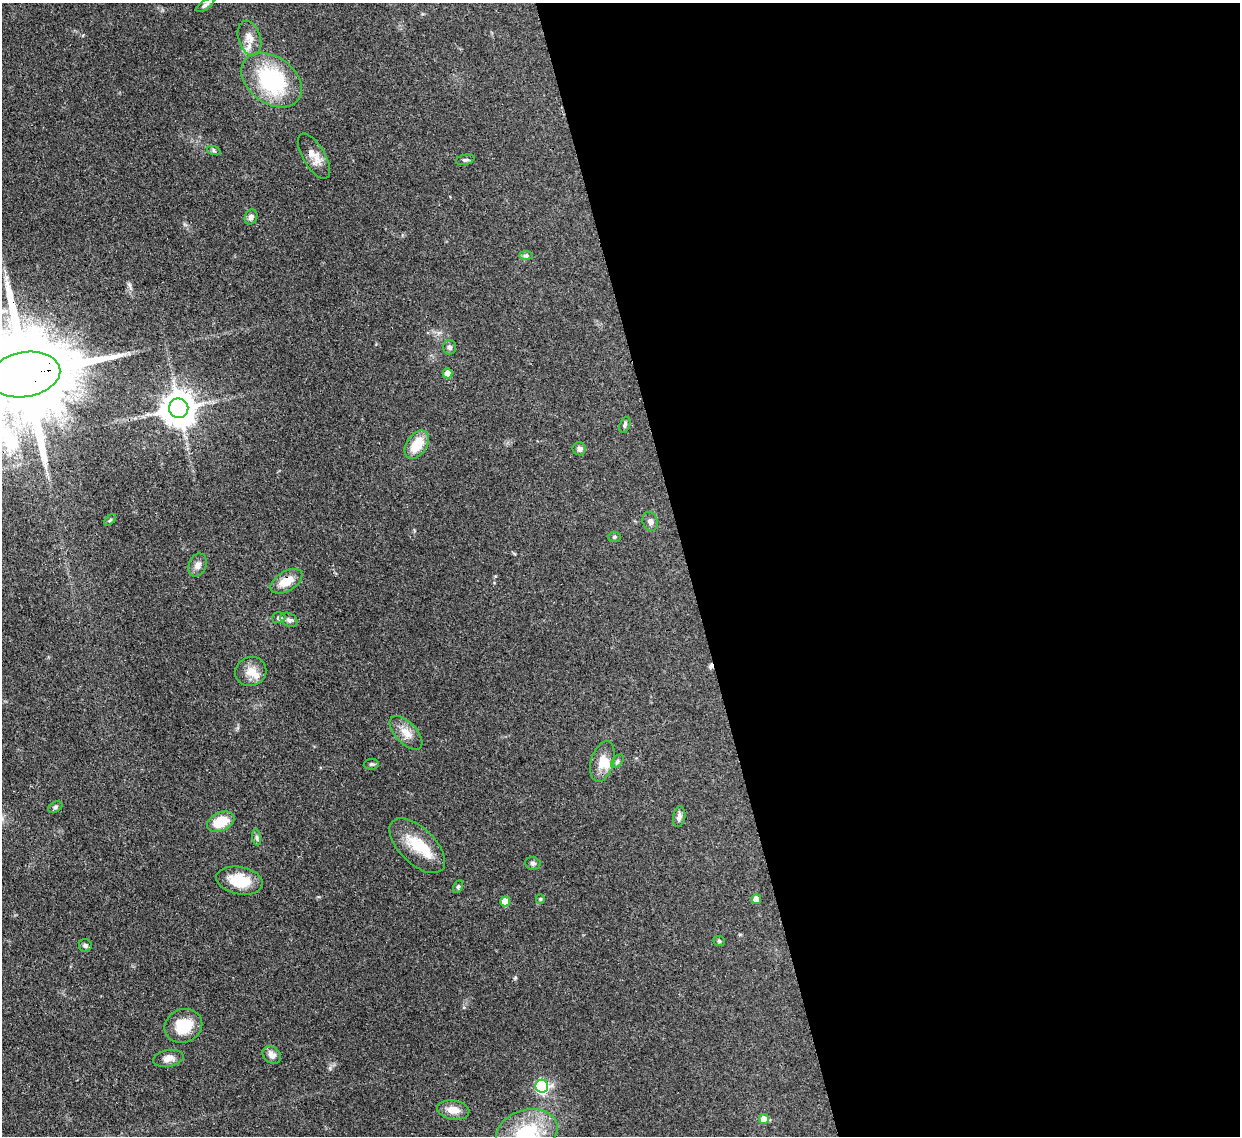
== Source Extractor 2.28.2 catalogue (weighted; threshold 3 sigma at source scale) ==
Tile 8 of 4 x 4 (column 4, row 2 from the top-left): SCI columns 3792-5029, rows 2487-3620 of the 5102 x 5088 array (HDU 1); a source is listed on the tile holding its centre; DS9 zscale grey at full resolution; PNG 1242 x 1138 px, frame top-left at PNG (2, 3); each listed source drawn as its Kron ellipse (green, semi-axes under 4 px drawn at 4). Shown black and unused: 45% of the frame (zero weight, under 3 of 4 exposures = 9% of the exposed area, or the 3 px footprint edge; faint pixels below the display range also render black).
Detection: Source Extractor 2.28.2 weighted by HDU 2 'WHT'; one run over the whole footprint, this tile lists its part. Background 0.115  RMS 0.0049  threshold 0.022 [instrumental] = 3 sigma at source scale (4.5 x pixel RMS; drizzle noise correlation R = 1.50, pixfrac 1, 0.05/0.05 arcsec/px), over >= 5 px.
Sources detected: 52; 1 cosmic-ray / hot-pixel residue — neither listed nor drawn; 4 inside a brighter listed object's ellipse — not listed separately; the other 47 listed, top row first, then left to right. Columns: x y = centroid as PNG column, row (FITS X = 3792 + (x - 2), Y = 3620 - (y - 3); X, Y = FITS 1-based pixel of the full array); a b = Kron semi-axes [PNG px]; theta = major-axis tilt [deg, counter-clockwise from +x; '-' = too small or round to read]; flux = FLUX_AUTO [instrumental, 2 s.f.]
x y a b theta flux
205 5 10 4 32 1.1
249 38 18 11 -72 4.7
272 80 33 23 -36 47
214 151 7 4 -19 0.79
314 156 25 11 -59 5.6
465 160 9 5 13 0.91
251 217 8 6 68 1.9
526 255 7 4 -1 0.9
450 347 7 6 - 1.3
447 373 5 5 - 6.1
25 375 36 22 9 12000
179 408 10 9 - 1000
625 425 8 5 71 1.1
417 444 16 10 55 11
579 449 6 6 - 1.6
110 520 7 4 44 0.72
650 521 10 7 -69 1.9
614 537 6 5 - 0.72
197 565 12 8 67 2.6
286 581 18 9 31 7.6
279 618 7 5 3 1.3
289 620 9 6 -29 1.8
251 671 16 14 27 5.8
406 733 21 10 -47 5.6
602 761 21 11 74 7
617 761 8 5 47 0.95
371 764 7 5 7 0.81
55 807 7 5 28 0.98
679 817 10 6 81 2
221 822 14 9 24 13
257 837 8 4 -81 1.1
417 846 35 18 -44 15
533 863 8 6 -6 1.2
240 881 24 13 -11 14
458 887 7 4 62 0.81
540 899 5 4 - 0.57
756 899 5 4 - 5.8
505 901 5 5 - 7.7
719 941 6 5 - 0.8
85 946 6 6 - 1.1
183 1026 19 16 21 12
272 1055 10 8 -42 3.2
168 1058 15 8 10 3.2
542 1086 6 6 - 75
453 1110 16 9 -9 5.5
764 1119 5 5 - 5.8
527 1133 31 23 18 32
Overlapping masked pixels (flux is a lower limit): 2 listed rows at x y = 25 375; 286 581
Isophote crosses this tile's border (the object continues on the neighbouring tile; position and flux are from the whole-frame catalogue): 2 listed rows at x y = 25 375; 527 1133